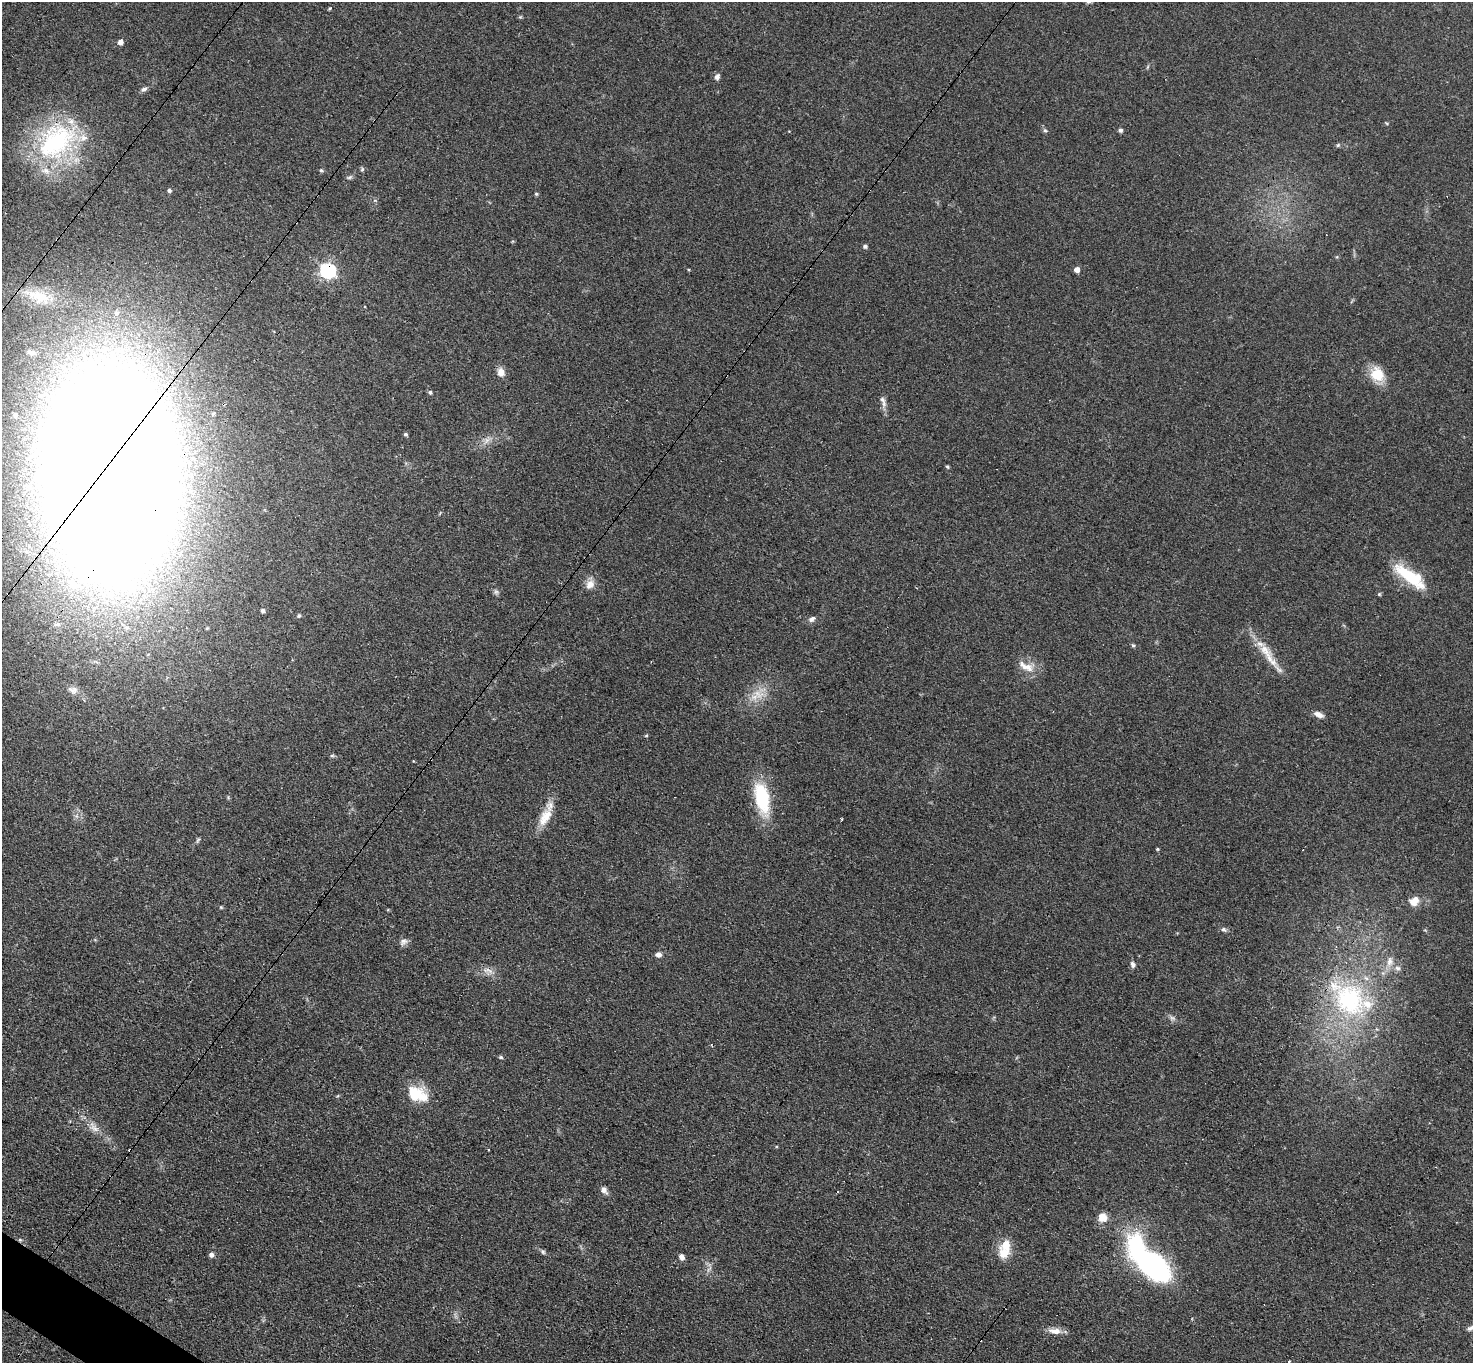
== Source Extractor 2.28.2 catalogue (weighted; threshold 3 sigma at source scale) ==
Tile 7 of 4 x 4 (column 3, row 2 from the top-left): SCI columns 2989-4459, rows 3034-4394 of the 6061 x 6051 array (HDU 1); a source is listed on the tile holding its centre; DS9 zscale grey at full resolution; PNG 1475 x 1365 px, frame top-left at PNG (2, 2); no overlay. Shown black and unused: <1% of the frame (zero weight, under 3 of 4 exposures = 1% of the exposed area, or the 3 px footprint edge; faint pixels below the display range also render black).
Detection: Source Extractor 2.28.2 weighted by HDU 2 'WHT'; one run over the whole footprint, this tile lists its part. Background 0.12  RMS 0.0068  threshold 0.0307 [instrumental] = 3 sigma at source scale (4.5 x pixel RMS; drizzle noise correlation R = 1.50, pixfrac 1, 0.05/0.05 arcsec/px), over >= 5 px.
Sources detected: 83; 1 inside a brighter object's white glare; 2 cosmic-ray / hot-pixel residue — not listed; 6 inside a brighter listed object's ellipse — not listed separately; the other 74 listed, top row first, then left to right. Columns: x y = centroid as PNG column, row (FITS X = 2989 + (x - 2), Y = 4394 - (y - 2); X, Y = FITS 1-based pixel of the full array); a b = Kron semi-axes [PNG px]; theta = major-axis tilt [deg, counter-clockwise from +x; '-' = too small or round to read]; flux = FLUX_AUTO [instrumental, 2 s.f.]
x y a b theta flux
1088 2 8 5 5 1.3
329 8 5 3 - 0.72
120 42 5 5 - 4.7
717 77 8 6 68 2.2
144 89 8 5 30 2.1
1045 130 6 5 - 1.3
1120 130 4 4 - 1.7
56 142 58 38 43 97
1338 145 6 4 45 1.1
362 169 5 5 - 1
321 170 5 4 - 1.1
350 177 9 4 26 1.4
169 190 5 4 - 1.4
536 194 4 4 - 0.94
865 246 5 5 - 1.6
328 270 7 6 - 170
1077 270 5 5 - 4.1
39 296 49 16 -17 30
116 313 8 7 - 2.5
31 352 14 8 -15 4.6
501 372 10 9 - 4.7
1377 374 14 12 -54 19
430 392 6 5 - 1.1
883 401 18 6 -71 3.6
214 414 4 3 - 1.7
15 415 4 4 - 1.3
405 434 5 4 - 1.2
487 440 9 6 72 2.8
947 467 5 4 - 0.87
109 473 154 85 -87 3900
1410 576 43 13 -36 30
590 584 13 10 53 5.4
496 592 7 6 - 1.6
1379 594 5 4 - 0.81
262 610 4 4 - 1.6
299 616 5 5 - 1.2
812 619 9 6 34 2.4
1133 645 6 4 -1 0.92
1265 651 27 11 -48 13
1026 666 25 10 -26 8.7
73 690 14 9 -19 4.3
758 694 17 10 -24 8.6
1319 714 12 6 -24 3.9
646 735 5 4 - 0.81
332 756 5 5 - 1.1
762 798 34 15 -77 42
545 817 28 13 63 13
1157 849 4 3 - 0.74
1414 901 11 9 42 7.6
221 907 5 4 - 0.77
1224 929 8 6 -34 1.7
403 942 12 8 40 2.9
658 955 7 6 - 2.8
1390 961 14 8 76 4.4
1133 964 8 6 -76 2.3
1398 968 9 5 -26 2
488 970 16 6 -16 4.3
1350 1000 50 42 -59 85
501 1057 6 4 -22 0.94
417 1094 24 16 -23 22
94 1128 13 8 -33 4.6
488 1149 2 2 - 0.76
130 1150 3 3 - 2.1
604 1190 8 6 -52 3.6
1103 1217 8 8 - 9.1
20 1240 5 4 - 0.85
1006 1245 15 13 78 11
543 1252 6 5 - 1.3
211 1255 5 5 - 2.6
682 1257 7 5 -69 2.9
1153 1265 30 19 -40 160
1471 1328 12 5 24 2.5
1055 1331 17 8 -7 6.1
1288 1362 3 3 - 2.2
Overlapping masked pixels (flux is a lower limit): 7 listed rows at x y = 56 142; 328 270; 109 473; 545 817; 130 1150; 20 1240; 1153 1265
Isophote crosses this tile's border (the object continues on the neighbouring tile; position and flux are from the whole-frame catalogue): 3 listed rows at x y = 1088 2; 1471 1328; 1288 1362